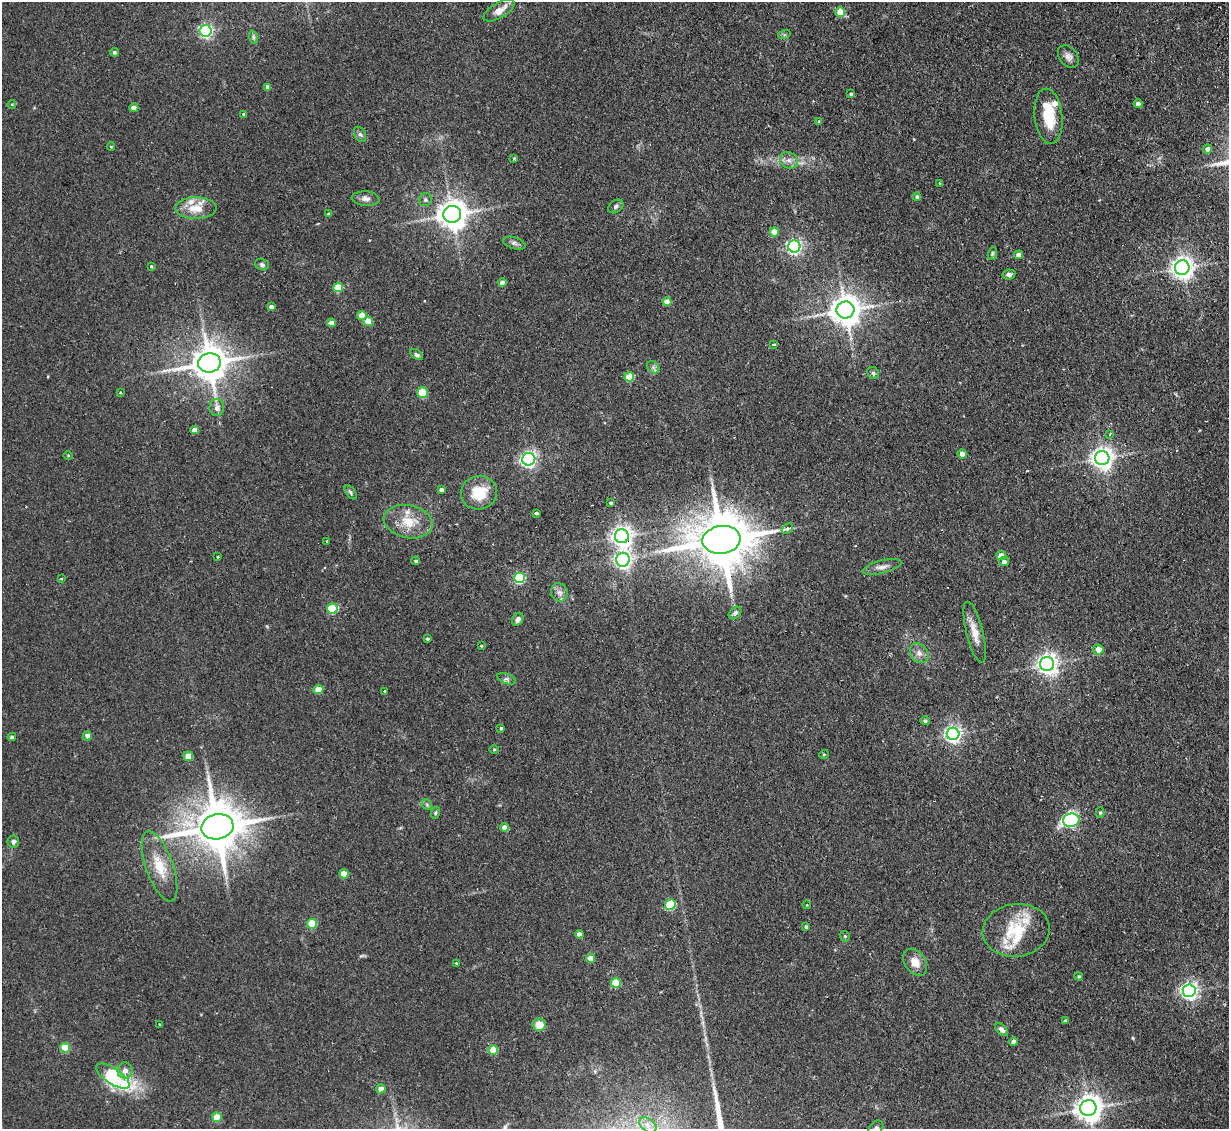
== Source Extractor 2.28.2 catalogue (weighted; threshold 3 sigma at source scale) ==
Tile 10 of 4 x 4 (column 2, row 3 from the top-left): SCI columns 1260-2486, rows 1287-2413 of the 4972 x 4943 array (HDU 1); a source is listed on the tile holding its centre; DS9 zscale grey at full resolution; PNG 1231 x 1131 px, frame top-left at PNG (2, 2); each listed source drawn as its Kron ellipse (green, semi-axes under 4 px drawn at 4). Shown black and unused: <1% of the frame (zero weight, under 2 of 3 exposures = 4% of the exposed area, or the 3 px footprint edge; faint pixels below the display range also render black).
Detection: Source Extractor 2.28.2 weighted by HDU 2 'WHT'; one run over the whole footprint, this tile lists its part. Background 0.137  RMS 0.0072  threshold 0.0322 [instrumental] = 3 sigma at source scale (4.5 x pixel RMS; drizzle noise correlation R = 1.50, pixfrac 1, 0.05/0.05 arcsec/px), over >= 5 px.
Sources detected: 147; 5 cosmic-ray / hot-pixel residue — neither listed nor drawn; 7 inside a brighter listed object's ellipse — not listed separately; the other 135 listed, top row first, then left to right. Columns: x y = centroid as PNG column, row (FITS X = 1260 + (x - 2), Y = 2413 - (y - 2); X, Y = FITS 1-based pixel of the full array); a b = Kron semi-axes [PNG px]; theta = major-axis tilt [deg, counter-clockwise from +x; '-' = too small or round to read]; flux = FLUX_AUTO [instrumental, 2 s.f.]
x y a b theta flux
499 10 17 7 30 7.2
840 12 5 4 - 16
206 31 6 6 - 160
784 35 6 4 18 1
253 37 7 4 -72 1.3
114 52 4 4 - 1.2
1068 57 12 9 -52 3.7
268 87 4 4 - 4
851 94 3 3 - 1.2
1138 104 4 4 - 2.8
12 105 4 3 - 0.75
134 108 4 4 - 4.4
244 114 3 3 - 0.65
1048 116 28 14 -83 23
819 122 4 3 - 0.92
360 134 8 5 -61 1.9
111 147 4 3 - 0.58
1207 149 5 4 - 2.7
514 158 4 4 - 0.8
789 160 9 7 -34 3.8
940 183 4 2 - 1
917 197 4 4 - 1.3
366 199 14 7 -4 3.6
425 200 7 6 - 1.7
616 206 8 6 34 1.8
196 208 20 11 1 13
329 214 4 4 - 1.4
452 214 9 8 - 1000
774 232 4 4 - 11
514 243 12 5 -16 2.2
794 246 6 6 - 200
992 253 6 4 71 0.98
1019 255 4 4 - 5.2
262 264 7 5 -19 1.6
151 266 3 3 - 0.72
1182 268 7 7 - 500
1009 274 6 5 - 2.2
502 283 4 4 - 5.6
338 287 5 4 - 20
667 302 4 4 - 6.2
271 307 4 4 - 3.7
845 310 9 8 - 1200
362 316 4 4 - 12
368 321 4 4 - 13
331 323 4 4 - 5.6
774 344 3 3 - 0.92
417 355 7 4 -32 1.7
209 363 11 9 10 1800
653 367 7 5 -46 1.9
873 373 6 5 - 1.5
629 377 5 4 - 20
120 393 3 3 - 0.98
422 393 5 5 - 24
217 408 8 7 - 3.9
194 430 4 4 - 4.6
1110 434 3 3 - 1.1
962 454 5 4 - 5.7
68 455 5 3 - 0.58
1102 458 7 7 - 510
529 459 6 6 - 210
441 490 4 4 - 2.8
351 492 8 4 -53 1.5
479 493 18 16 17 18
610 503 3 3 - 3.2
536 513 4 3 - 4.7
408 522 25 16 -12 17
787 529 6 4 42 1.5
622 536 7 7 - 400
721 540 19 14 8 4600
327 542 3 3 - 2
1001 556 5 4 - 8.5
218 557 3 3 - 2
623 560 7 6 - 230
416 561 4 4 - 1.5
1004 562 5 4 - 2.6
882 567 20 6 14 4.5
519 578 5 5 - 58
61 579 4 2 - 0.58
559 592 9 8 - 3.4
332 608 5 5 - 34
735 613 7 5 45 1.6
518 619 7 5 52 2.7
975 632 31 8 -76 9.1
427 639 3 3 - 1
481 646 4 3 - 0.78
1098 649 5 5 - 8
919 653 11 8 -54 4.1
1047 664 7 7 - 420
507 679 10 5 -21 1.9
318 689 5 4 - 12
384 691 3 2 - 1.1
925 721 4 4 - 1.7
501 728 3 3 - 1.1
953 734 6 6 - 260
87 736 4 4 - 4.8
12 737 4 4 - 1.8
494 749 5 3 - 0.66
824 754 5 3 - 0.63
188 756 5 4 - 9.8
427 805 6 4 -47 1.1
1100 812 5 4 - 1.1
435 813 6 4 71 0.94
1071 820 8 7 - 120
217 827 16 12 12 3500
504 827 4 4 - 4.4
13 842 6 5 - 2.6
159 866 37 13 -70 19
344 874 5 4 - 12
670 905 5 5 - 40
807 905 4 3 - 0.5
312 924 5 5 - 28
806 927 4 3 - 1.5
1016 930 33 26 7 30
579 934 4 4 - 4
845 936 5 4 - 0.99
590 958 4 4 - 9.8
915 962 15 10 -54 8.9
456 963 3 2 - 0.6
1079 976 4 3 - 0.91
616 983 5 5 - 21
1189 991 6 6 - 280
1065 1021 4 3 - 0.86
160 1024 4 2 - 0.8
539 1025 6 6 - 11
1001 1030 8 5 -46 2.4
1013 1042 4 4 - 2.7
65 1048 5 5 - 20
493 1050 5 4 - 15
125 1071 8 7 - 4.9
113 1076 19 8 -33 78
381 1089 5 4 - 4.9
1088 1108 8 8 - 800
217 1117 5 5 - 16
648 1125 10 6 -37 3.8
876 1128 8 6 48 3
Overlapping masked pixels (flux is a lower limit): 1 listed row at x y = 622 536
Isophote crosses this tile's border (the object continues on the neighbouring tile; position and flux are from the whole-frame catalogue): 1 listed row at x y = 876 1128